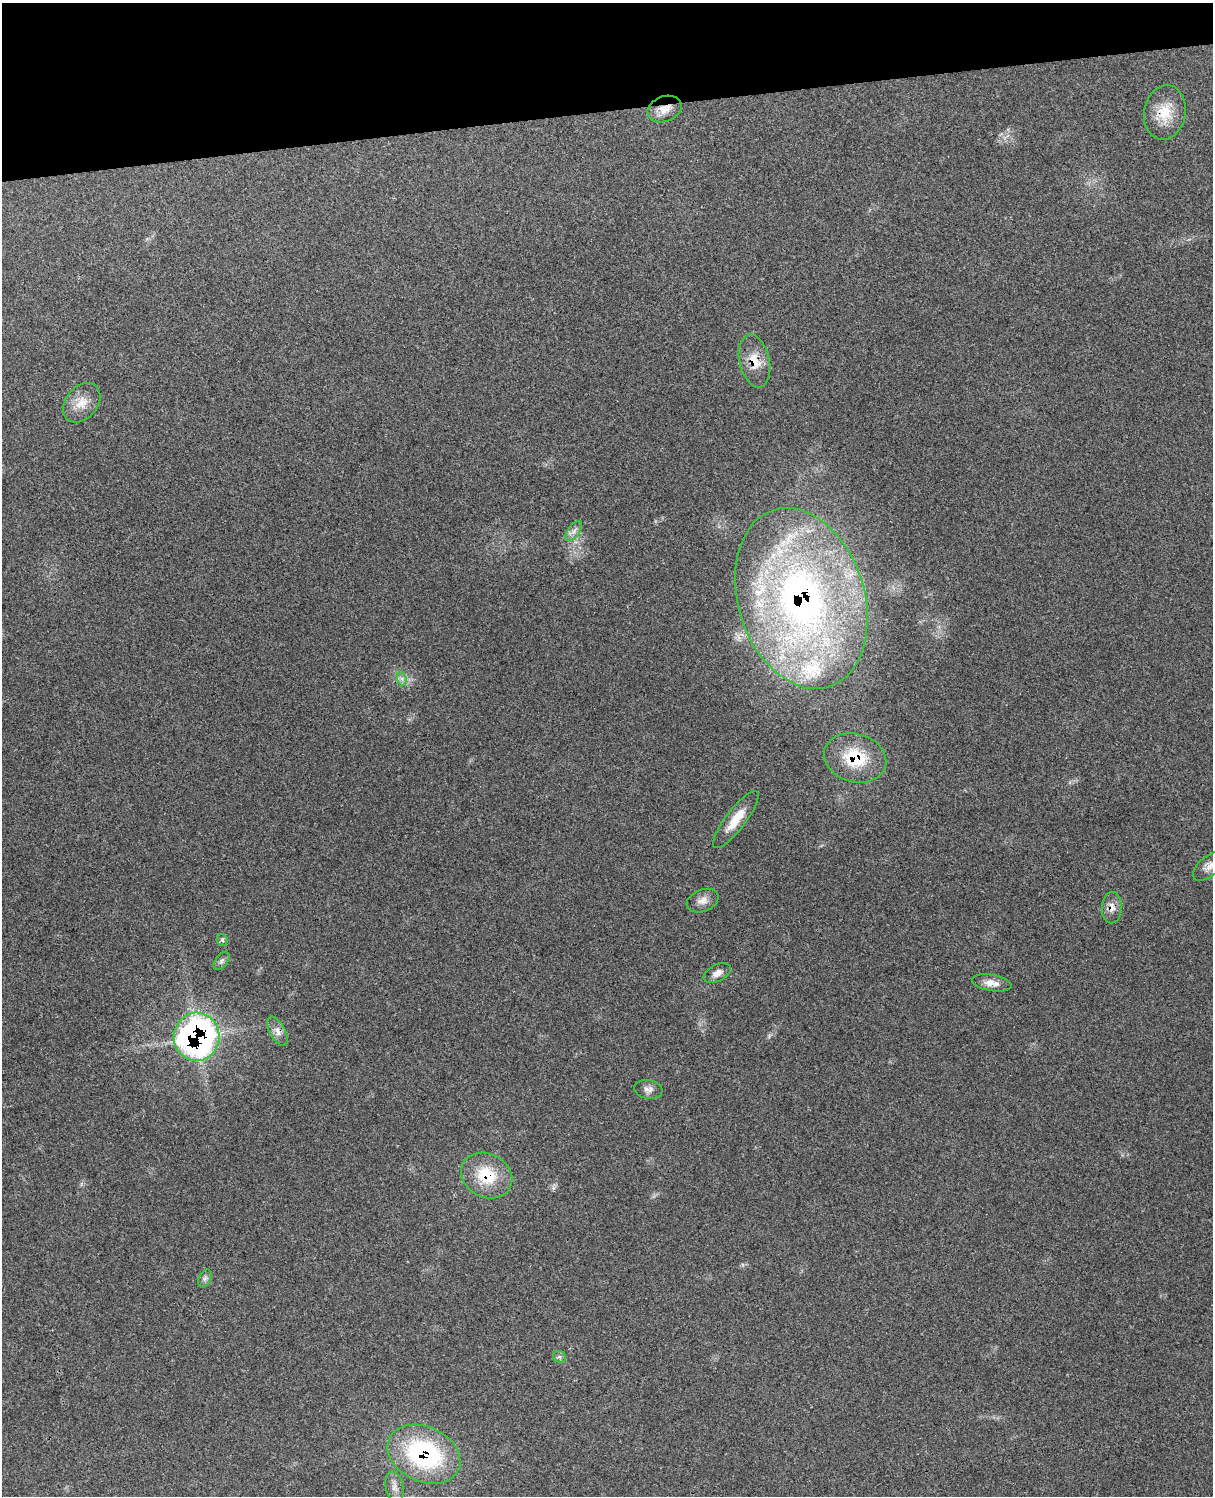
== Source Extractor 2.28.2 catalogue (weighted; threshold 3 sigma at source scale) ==
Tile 3 of 4 x 3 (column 3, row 1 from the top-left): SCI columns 2539-3749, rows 3154-4647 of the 5085 x 4920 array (HDU 1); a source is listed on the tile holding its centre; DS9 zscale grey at full resolution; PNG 1215 x 1498 px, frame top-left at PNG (2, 3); each listed source drawn as its Kron ellipse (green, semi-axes under 4 px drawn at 4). Shown black and unused: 7% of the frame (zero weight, under 3 of 4 exposures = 6% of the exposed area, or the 3 px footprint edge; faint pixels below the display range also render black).
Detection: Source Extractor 2.28.2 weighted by HDU 2 'WHT'; one run over the whole footprint, this tile lists its part. Background 0.27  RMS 0.0091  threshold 0.0411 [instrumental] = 3 sigma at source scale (4.5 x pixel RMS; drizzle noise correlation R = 1.50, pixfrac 1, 0.05/0.05 arcsec/px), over >= 5 px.
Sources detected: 26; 2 inside a brighter listed object's ellipse — not listed separately; the other 24 listed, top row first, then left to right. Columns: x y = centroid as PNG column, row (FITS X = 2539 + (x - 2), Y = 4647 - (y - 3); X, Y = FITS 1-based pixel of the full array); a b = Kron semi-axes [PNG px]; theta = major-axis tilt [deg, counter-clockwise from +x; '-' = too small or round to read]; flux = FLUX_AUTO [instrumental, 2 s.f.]
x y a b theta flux
664 109 18 12 21 11
1165 112 27 20 79 24
754 361 27 15 -77 18
82 403 22 16 50 14
574 531 11 6 53 3.9
801 598 93 63 -73 460
402 679 7 4 -72 2.6
855 758 32 24 -17 44
736 819 35 10 53 18
1209 866 19 10 39 7.3
703 901 16 11 21 7
1112 908 16 10 88 7.3
222 940 6 5 - 1.8
222 961 10 6 53 2.9
717 973 14 8 27 6
992 983 20 8 -10 8.7
277 1031 16 7 -61 6.3
197 1037 24 23 - 320
648 1089 14 9 -8 5
487 1175 27 21 -28 36
205 1278 9 6 63 2.6
559 1357 6 6 - 2.1
424 1454 38 27 -25 130
394 1487 16 8 -78 6.6
Overlapping masked pixels (flux is a lower limit): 9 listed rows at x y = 664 109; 754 361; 801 598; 855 758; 1112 908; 277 1031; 197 1037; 487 1175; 424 1454
Isophote crosses this tile's border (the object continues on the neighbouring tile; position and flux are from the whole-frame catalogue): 1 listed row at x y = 1209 866